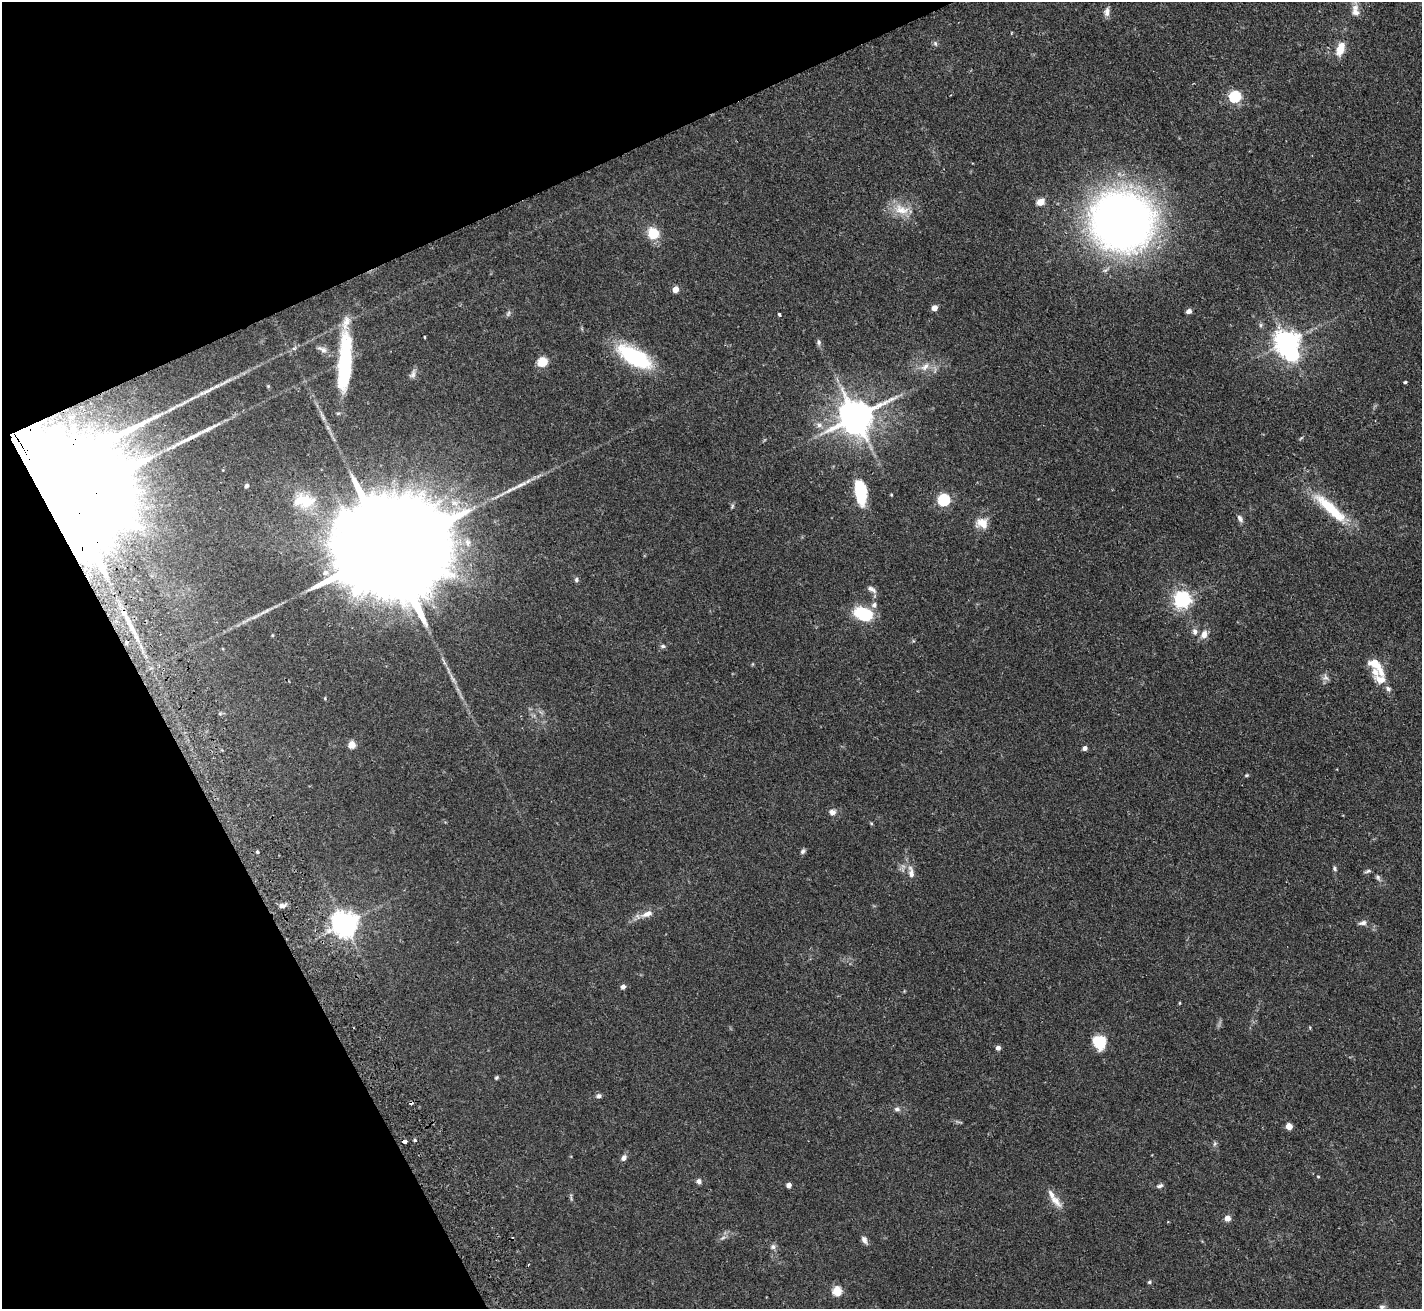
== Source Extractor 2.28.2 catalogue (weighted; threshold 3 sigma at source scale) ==
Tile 5 of 4 x 4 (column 1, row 2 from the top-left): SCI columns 54-1473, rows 2931-4237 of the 5788 x 5729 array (HDU 1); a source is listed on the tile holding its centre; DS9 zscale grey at full resolution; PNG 1424 x 1311 px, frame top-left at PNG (2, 2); no overlay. Shown black and unused: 23% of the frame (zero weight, under 2 of 3 exposures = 3% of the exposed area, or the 3 px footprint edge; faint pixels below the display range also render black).
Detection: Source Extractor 2.28.2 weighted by HDU 2 'WHT'; one run over the whole footprint, this tile lists its part. Background 0.073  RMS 0.0054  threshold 0.0241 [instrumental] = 3 sigma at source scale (4.5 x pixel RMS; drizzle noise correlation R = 1.50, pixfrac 1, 0.05/0.05 arcsec/px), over >= 5 px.
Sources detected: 106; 5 inside a brighter object's white glare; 3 cosmic-ray / hot-pixel residue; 2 long thin detections or spike segments (spike, bleed or trail) — not listed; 6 inside a brighter listed object's ellipse — not listed separately; the other 90 listed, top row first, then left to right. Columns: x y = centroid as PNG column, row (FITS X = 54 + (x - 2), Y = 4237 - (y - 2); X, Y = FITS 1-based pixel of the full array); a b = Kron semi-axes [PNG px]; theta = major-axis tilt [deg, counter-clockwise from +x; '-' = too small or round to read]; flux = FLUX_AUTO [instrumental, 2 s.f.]
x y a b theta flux
1355 10 18 10 -89 4.5
1107 12 11 7 82 2.6
935 43 7 5 -88 1.1
1340 49 12 7 72 10
1235 97 6 5 - 55
1041 202 5 4 - 12
901 210 23 13 -14 9.7
1122 221 61 57 -20 330
653 233 12 11 - 11
676 289 5 4 - 6.3
934 308 4 4 - 5.9
1189 311 6 4 23 1.9
508 313 8 5 70 1.1
779 314 3 3 - 1.4
1260 325 6 4 90 0.8
424 337 3 2 - 0.52
819 342 8 6 -89 1.3
1287 342 8 7 - 500
294 348 5 4 - 1.1
322 349 15 7 -23 2.6
634 357 39 16 -29 45
344 359 61 15 84 41
542 362 5 5 - 29
925 367 14 8 44 4
413 374 13 7 63 2
225 382 30 4 28 4.5
1405 382 3 3 - 0.7
268 386 4 4 - 0.56
191 398 10 3 21 1.4
856 417 11 9 26 1300
819 425 8 6 1 1.9
1301 438 7 3 37 0.59
247 486 5 4 - 1.1
860 492 26 12 -82 21
891 495 4 3 - 0.44
72 497 50 25 23 29000
944 500 6 5 - 70
304 501 33 19 -2 17
732 506 6 4 62 0.75
1330 508 51 11 -42 24
1240 518 10 6 -59 1.8
982 523 16 14 -19 6.6
388 550 59 19 25 28000
576 580 6 5 - 1.1
872 589 13 6 -30 2.2
1182 600 6 6 - 190
863 613 22 14 -21 20
1195 631 10 7 -89 2
1204 634 11 8 70 3.8
663 646 7 5 7 1.1
1375 663 15 8 -32 8.8
1325 677 10 8 -44 2.1
1380 679 15 10 -10 5.1
352 745 5 5 - 13
1085 748 4 4 - 2.3
1246 775 5 4 - 0.65
832 812 9 8 - 2.5
871 823 5 4 - 0.54
803 851 8 5 57 1.3
257 852 4 3 - 0.77
1335 869 7 5 -64 0.95
1368 871 8 4 15 1
911 872 18 8 -81 4
1378 878 9 5 -66 1.3
282 906 10 6 7 1.9
647 914 17 8 20 4.7
1363 923 11 6 13 1.8
344 924 8 8 - 560
623 987 5 5 - 1.8
1180 1003 5 3 - 0.43
1099 1042 14 13 - 14
998 1048 5 5 - 2.2
496 1078 5 4 - 0.75
599 1096 7 6 - 1.5
897 1109 8 6 -12 1.6
1289 1126 4 4 - 9.6
415 1140 4 3 - 0.72
404 1142 4 3 - 2.9
624 1158 6 5 - 2.3
1318 1176 5 3 - 0.46
699 1181 7 6 - 1.6
789 1185 4 4 - 3.1
1160 1186 9 4 20 1.2
1055 1201 21 10 -48 5.4
1227 1218 6 6 - 3.2
864 1240 9 6 -66 2.3
773 1247 8 7 - 1.6
1149 1282 5 4 - 0.8
837 1291 5 5 - 26
1382 1307 8 5 0 1.2
Overlapping masked pixels (flux is a lower limit): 3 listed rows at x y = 72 497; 388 550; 404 1142